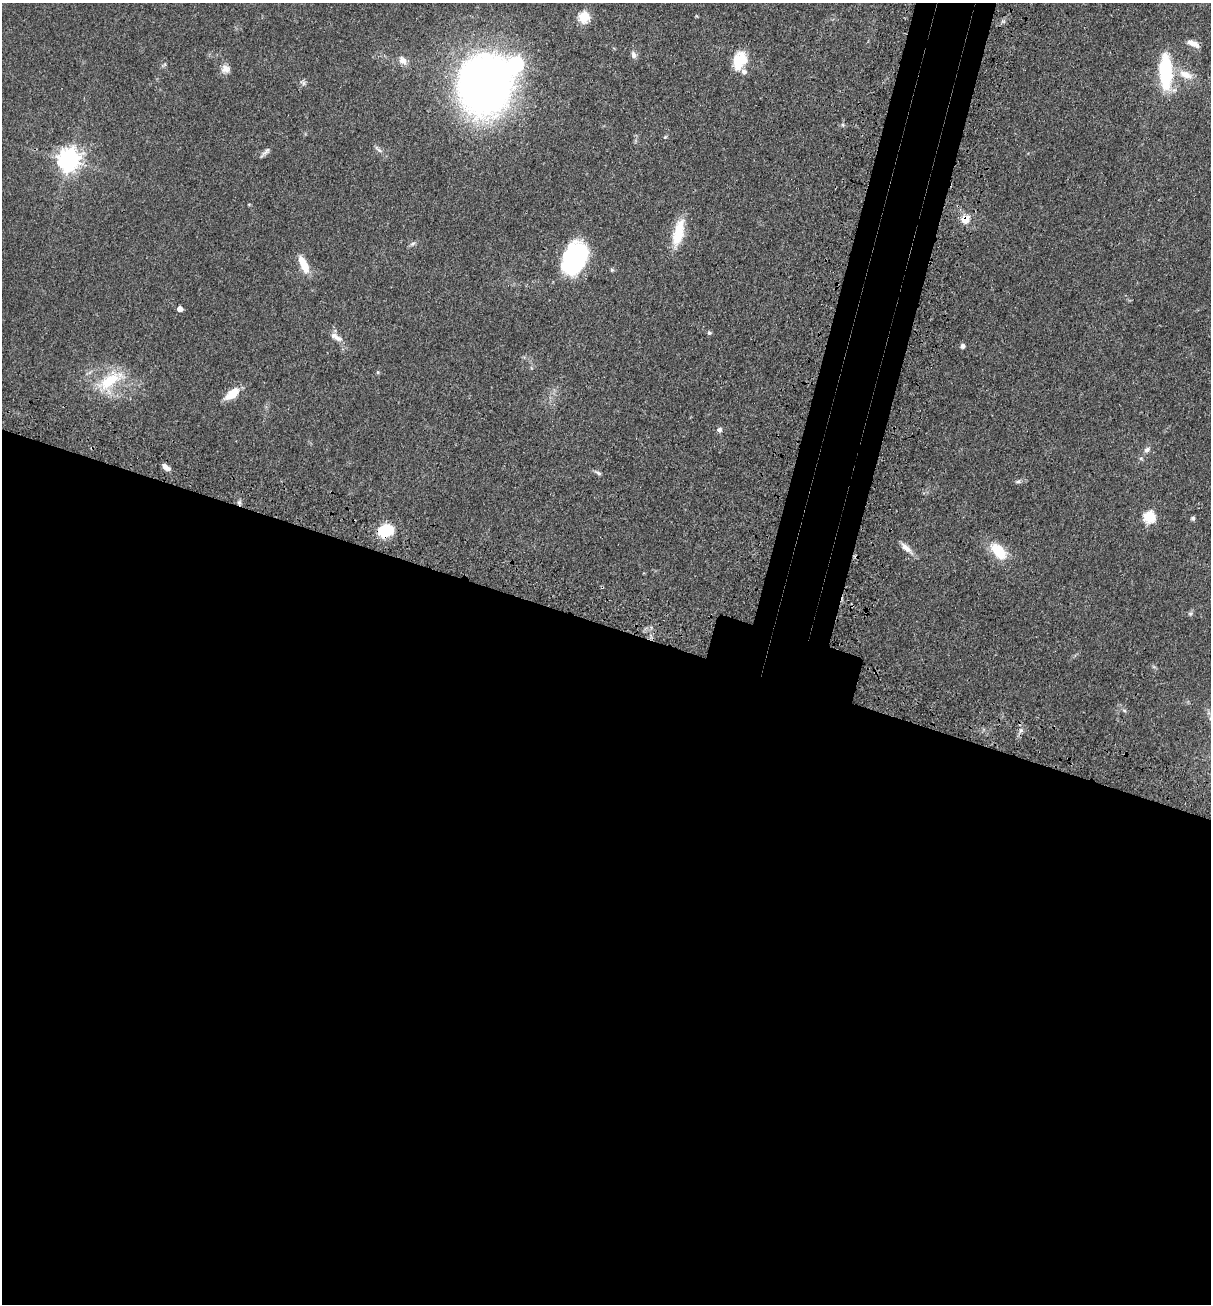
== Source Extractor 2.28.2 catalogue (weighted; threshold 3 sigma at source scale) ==
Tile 14 of 4 x 4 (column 2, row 4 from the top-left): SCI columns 1415-2623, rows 72-1373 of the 5369 x 5354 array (HDU 1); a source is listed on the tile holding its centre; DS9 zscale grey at full resolution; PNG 1213 x 1306 px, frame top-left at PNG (2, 3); no overlay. Shown black and unused: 56% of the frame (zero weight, under 3 of 4 exposures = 6% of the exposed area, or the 3 px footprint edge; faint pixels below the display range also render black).
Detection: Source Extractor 2.28.2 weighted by HDU 2 'WHT'; one run over the whole footprint, this tile lists its part. Background 0.0449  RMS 0.005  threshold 0.0225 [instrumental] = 3 sigma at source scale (4.5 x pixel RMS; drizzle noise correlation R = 1.50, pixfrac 1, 0.05/0.05 arcsec/px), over >= 5 px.
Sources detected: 46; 1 inside a brighter object's white glare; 1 cosmic-ray / hot-pixel residue — not listed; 2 inside a brighter listed object's ellipse — not listed separately; the other 42 listed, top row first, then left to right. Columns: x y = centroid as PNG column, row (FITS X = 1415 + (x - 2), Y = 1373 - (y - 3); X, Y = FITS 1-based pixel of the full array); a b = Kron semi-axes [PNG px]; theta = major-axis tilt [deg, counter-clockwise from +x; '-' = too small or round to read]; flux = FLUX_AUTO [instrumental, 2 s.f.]
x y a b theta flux
584 17 6 5 - 37
1193 43 16 7 -24 3.5
633 55 10 7 -66 1.8
403 60 12 9 -48 3.1
740 60 22 15 67 11
225 69 12 10 -12 3.1
1166 72 35 11 -89 38
1186 75 22 9 -24 6.4
304 83 7 4 90 1
485 84 45 39 84 370
843 125 6 4 -71 0.61
665 137 5 4 - 0.55
378 149 14 4 -41 1.5
266 152 15 5 44 1.6
69 160 8 7 - 350
965 219 9 8 - 5.9
678 233 34 12 77 13
412 244 9 5 27 1.2
577 257 30 18 61 79
304 265 20 8 -65 8.7
612 270 5 4 - 0.73
180 309 4 4 - 3.8
709 333 6 5 - 0.81
336 337 19 7 -31 3.5
963 346 6 5 - 1.4
378 372 6 4 -89 0.56
110 380 37 15 33 19
232 394 20 9 37 7.6
719 430 7 6 - 1.3
1147 450 9 6 35 1.6
164 466 9 6 -63 1.7
598 473 9 4 -36 1.2
1018 481 8 4 22 1
239 502 6 4 18 0.95
1149 517 6 6 - 43
1193 518 5 5 - 0.9
385 531 18 14 29 14
906 548 17 7 -42 3.7
998 551 19 10 -50 16
1190 614 6 5 - 0.87
1124 710 6 4 -19 0.74
1021 730 6 5 - 1.2
Overlapping masked pixels (flux is a lower limit): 2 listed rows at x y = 965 219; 385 531